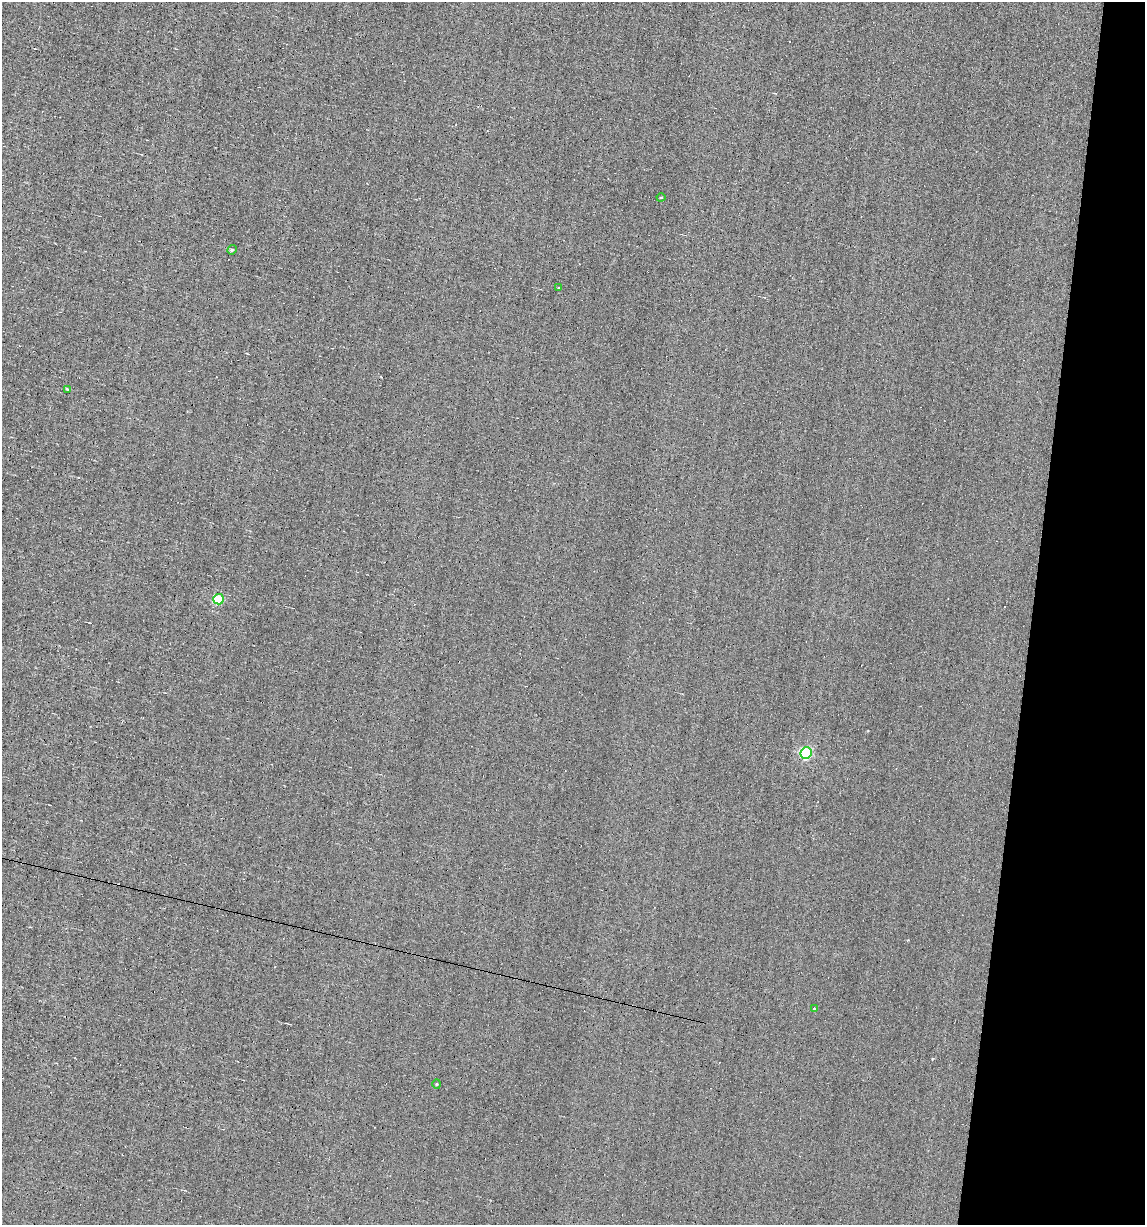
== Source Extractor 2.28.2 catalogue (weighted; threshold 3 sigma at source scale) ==
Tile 8 of 4 x 4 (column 4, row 2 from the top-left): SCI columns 3544-4686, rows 2449-3671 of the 4919 x 4895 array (HDU 1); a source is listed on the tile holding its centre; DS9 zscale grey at full resolution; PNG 1147 x 1227 px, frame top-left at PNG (2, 2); each listed source drawn as its Kron ellipse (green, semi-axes under 4 px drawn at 4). Shown black and unused: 10% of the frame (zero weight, under 5 of 9 exposures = <1% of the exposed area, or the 3 px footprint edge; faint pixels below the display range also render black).
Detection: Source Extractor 2.28.2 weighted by HDU 2 'WHT'; one run over the whole footprint, this tile lists its part. Background 0.0012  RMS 0.038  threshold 0.157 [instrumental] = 3 sigma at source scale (4.09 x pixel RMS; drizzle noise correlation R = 1.36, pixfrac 0.8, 0.05/0.05 arcsec/px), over >= 5 px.
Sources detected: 16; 8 cosmic-ray / hot-pixel residue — neither listed nor drawn; the other 8 listed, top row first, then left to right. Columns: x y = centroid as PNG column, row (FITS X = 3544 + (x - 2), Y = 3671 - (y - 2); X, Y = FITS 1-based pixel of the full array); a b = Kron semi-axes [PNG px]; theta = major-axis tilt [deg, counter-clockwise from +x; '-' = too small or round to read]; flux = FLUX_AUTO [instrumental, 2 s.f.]
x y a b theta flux
661 197 4 4 - 4.1
232 250 5 4 - 4.4
559 288 3 3 - 2.8
67 389 3 2 - 2.8
219 599 5 5 - 210
806 753 6 5 - 490
815 1009 4 3 - 15
437 1084 4 4 - 4